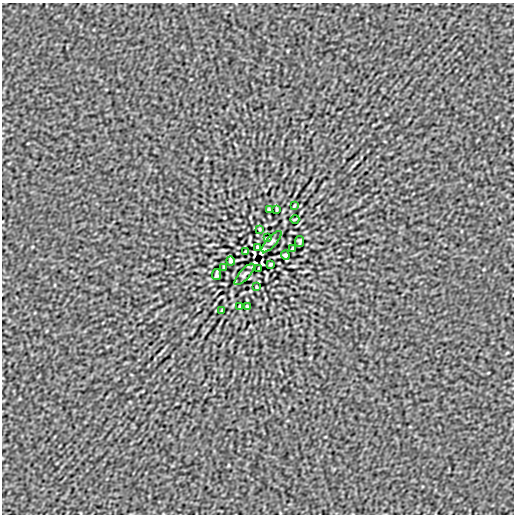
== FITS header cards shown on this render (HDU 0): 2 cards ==
NAXIS1  =                  512
NAXIS2  =                  512

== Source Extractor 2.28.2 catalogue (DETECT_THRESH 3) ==
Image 512 x 512 px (HDU 0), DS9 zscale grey, 1 PNG px = 1 image px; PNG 516 x 516 px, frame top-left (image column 1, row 512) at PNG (2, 3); each listed source drawn as its Kron ellipse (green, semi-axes under 4 px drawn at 4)
Background -3.82e-06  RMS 2.3e-04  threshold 6.79e-04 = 3 sigma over >= 5 px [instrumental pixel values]
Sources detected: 26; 4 with non-positive FLUX_AUTO (blend fragments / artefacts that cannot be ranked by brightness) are neither listed nor drawn; the other 22 listed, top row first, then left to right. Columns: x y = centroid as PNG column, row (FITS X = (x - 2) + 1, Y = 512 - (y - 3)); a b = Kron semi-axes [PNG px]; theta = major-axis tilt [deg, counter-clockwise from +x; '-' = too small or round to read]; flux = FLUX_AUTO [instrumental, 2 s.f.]
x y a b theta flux
294 206 3 2 - 0.013
269 210 3 2 - 0.015
277 210 4 2 - 0.015
295 219 4 3 - 0.012
260 229 3 2 - 0.012
267 238 3 2 - 0.0089
299 241 5 3 - 0.025
271 242 13 5 47 0.04
257 247 3 3 - 0.018
292 249 4 2 - 0.016
245 252 3 2 - 0.015
285 255 4 3 - 0.025
231 261 4 3 - 0.025
271 264 3 2 - 0.015
224 267 4 2 - 0.016
259 269 3 3 - 0.018
245 274 13 5 47 0.04
217 275 5 3 - 0.025
256 287 3 2 - 0.012
239 306 4 2 - 0.015
247 306 3 2 - 0.015
222 310 3 2 - 0.013
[4 non-positive-flux detections neither listed nor drawn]